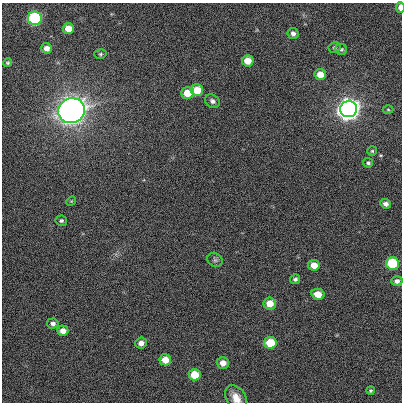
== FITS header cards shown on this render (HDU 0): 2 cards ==
NAXIS1  =                  400
NAXIS2  =                  400

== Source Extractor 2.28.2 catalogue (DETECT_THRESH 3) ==
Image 400 x 400 px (HDU 0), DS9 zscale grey, 1 PNG px = 1 image px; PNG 404 x 404 px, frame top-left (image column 1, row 400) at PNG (2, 3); each listed source drawn as its Kron ellipse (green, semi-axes under 4 px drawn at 4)
Background 7.90e-04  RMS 0.051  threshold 0.154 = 3 sigma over >= 5 px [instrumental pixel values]
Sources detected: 38; all 38 listed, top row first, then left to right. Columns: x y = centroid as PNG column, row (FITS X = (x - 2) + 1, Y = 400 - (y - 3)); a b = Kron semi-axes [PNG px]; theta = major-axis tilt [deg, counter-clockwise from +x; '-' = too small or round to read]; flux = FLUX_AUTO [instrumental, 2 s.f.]
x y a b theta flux
400 7 5 3 - 20
35 18 7 6 - 380
68 29 5 5 - 40
293 34 6 5 - 13
334 47 6 5 - 5.9
47 48 5 5 - 20
341 49 6 5 - 6.8
100 54 6 5 - 5.4
248 61 6 5 - 45
8 63 4 4 - 4.5
320 75 6 5 - 40
197 90 6 6 - 64
187 93 6 6 - 61
212 101 8 6 -36 12
349 109 8 8 - 2700
388 110 5 3 - 3.8
72 111 13 12 - 3000
372 151 5 5 - 5
368 163 5 4 - 6.3
71 201 5 4 - 4
385 204 6 5 - 12
61 221 5 5 - 6.2
215 260 8 6 -37 9
392 263 6 6 - 170
314 265 6 5 - 38
295 279 5 4 - 8.4
397 281 6 5 - 13
318 294 6 5 - 43
270 303 6 6 - 49
53 323 6 5 - 12
63 331 5 5 - 23
141 343 6 5 - 20
270 343 6 6 - 97
165 360 6 5 - 49
223 363 6 5 - 28
195 375 6 5 - 74
371 390 4 4 - 4.5
236 398 14 9 -56 38
At the frame edge (FLAGS 8, measured only in part): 2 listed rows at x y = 400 7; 236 398